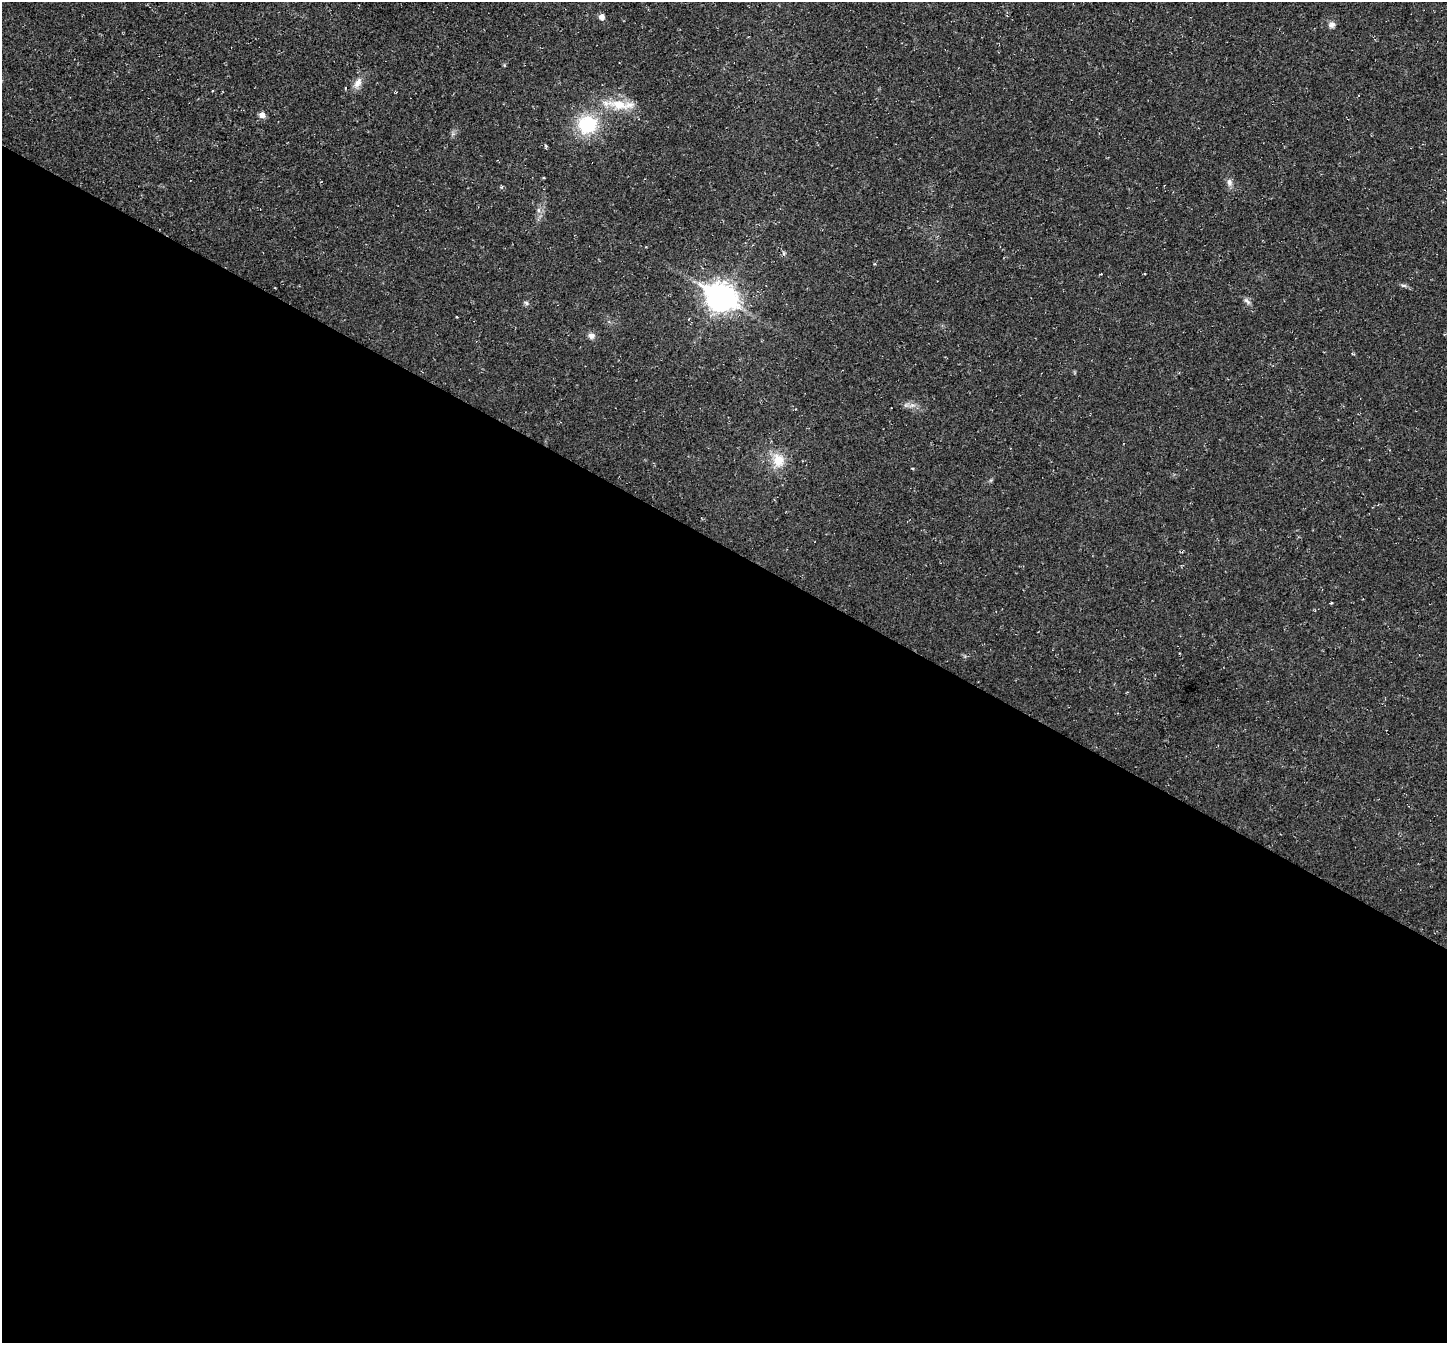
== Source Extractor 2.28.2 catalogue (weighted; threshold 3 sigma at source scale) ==
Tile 14 of 4 x 4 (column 2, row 4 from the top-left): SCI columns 1446-2890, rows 145-1485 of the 5780 x 5789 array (HDU 1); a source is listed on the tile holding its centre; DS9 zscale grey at full resolution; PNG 1449 x 1345 px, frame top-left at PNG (2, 2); no overlay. Shown black and unused: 59% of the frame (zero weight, under 2 of 3 exposures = <1% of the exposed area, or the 3 px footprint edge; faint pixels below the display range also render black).
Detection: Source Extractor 2.28.2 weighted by HDU 2 'WHT'; one run over the whole footprint, this tile lists its part. Background 0.0216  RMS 0.006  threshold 0.0269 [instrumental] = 3 sigma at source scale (4.5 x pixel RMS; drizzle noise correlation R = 1.50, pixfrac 1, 0.05/0.05 arcsec/px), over >= 5 px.
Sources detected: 19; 1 cosmic-ray / hot-pixel residue — not listed; the other 18 listed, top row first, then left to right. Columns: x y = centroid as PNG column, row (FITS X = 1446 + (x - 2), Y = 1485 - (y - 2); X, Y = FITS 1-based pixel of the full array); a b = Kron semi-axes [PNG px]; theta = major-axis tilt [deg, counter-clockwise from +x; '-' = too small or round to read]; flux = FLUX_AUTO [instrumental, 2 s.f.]
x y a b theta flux
601 17 5 5 - 3.6
1332 25 9 8 - 2
358 83 16 9 59 4.6
212 91 3 2 - 0.64
619 105 29 12 -12 15
262 115 6 6 - 3.5
587 124 19 18 - 33
1229 182 9 7 88 2.4
502 187 5 3 - 0.68
538 210 7 4 -89 1.4
1403 285 9 4 -1 1.1
721 298 11 9 -29 660
1247 301 12 5 -41 1.8
526 303 7 5 -47 1.1
689 319 3 3 - 0.6
591 336 8 7 - 2.5
778 460 19 15 -75 12
1331 603 3 3 - 0.59
Unlisted compact peaks at least as high as the median listed source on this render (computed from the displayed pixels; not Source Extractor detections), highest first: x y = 912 405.